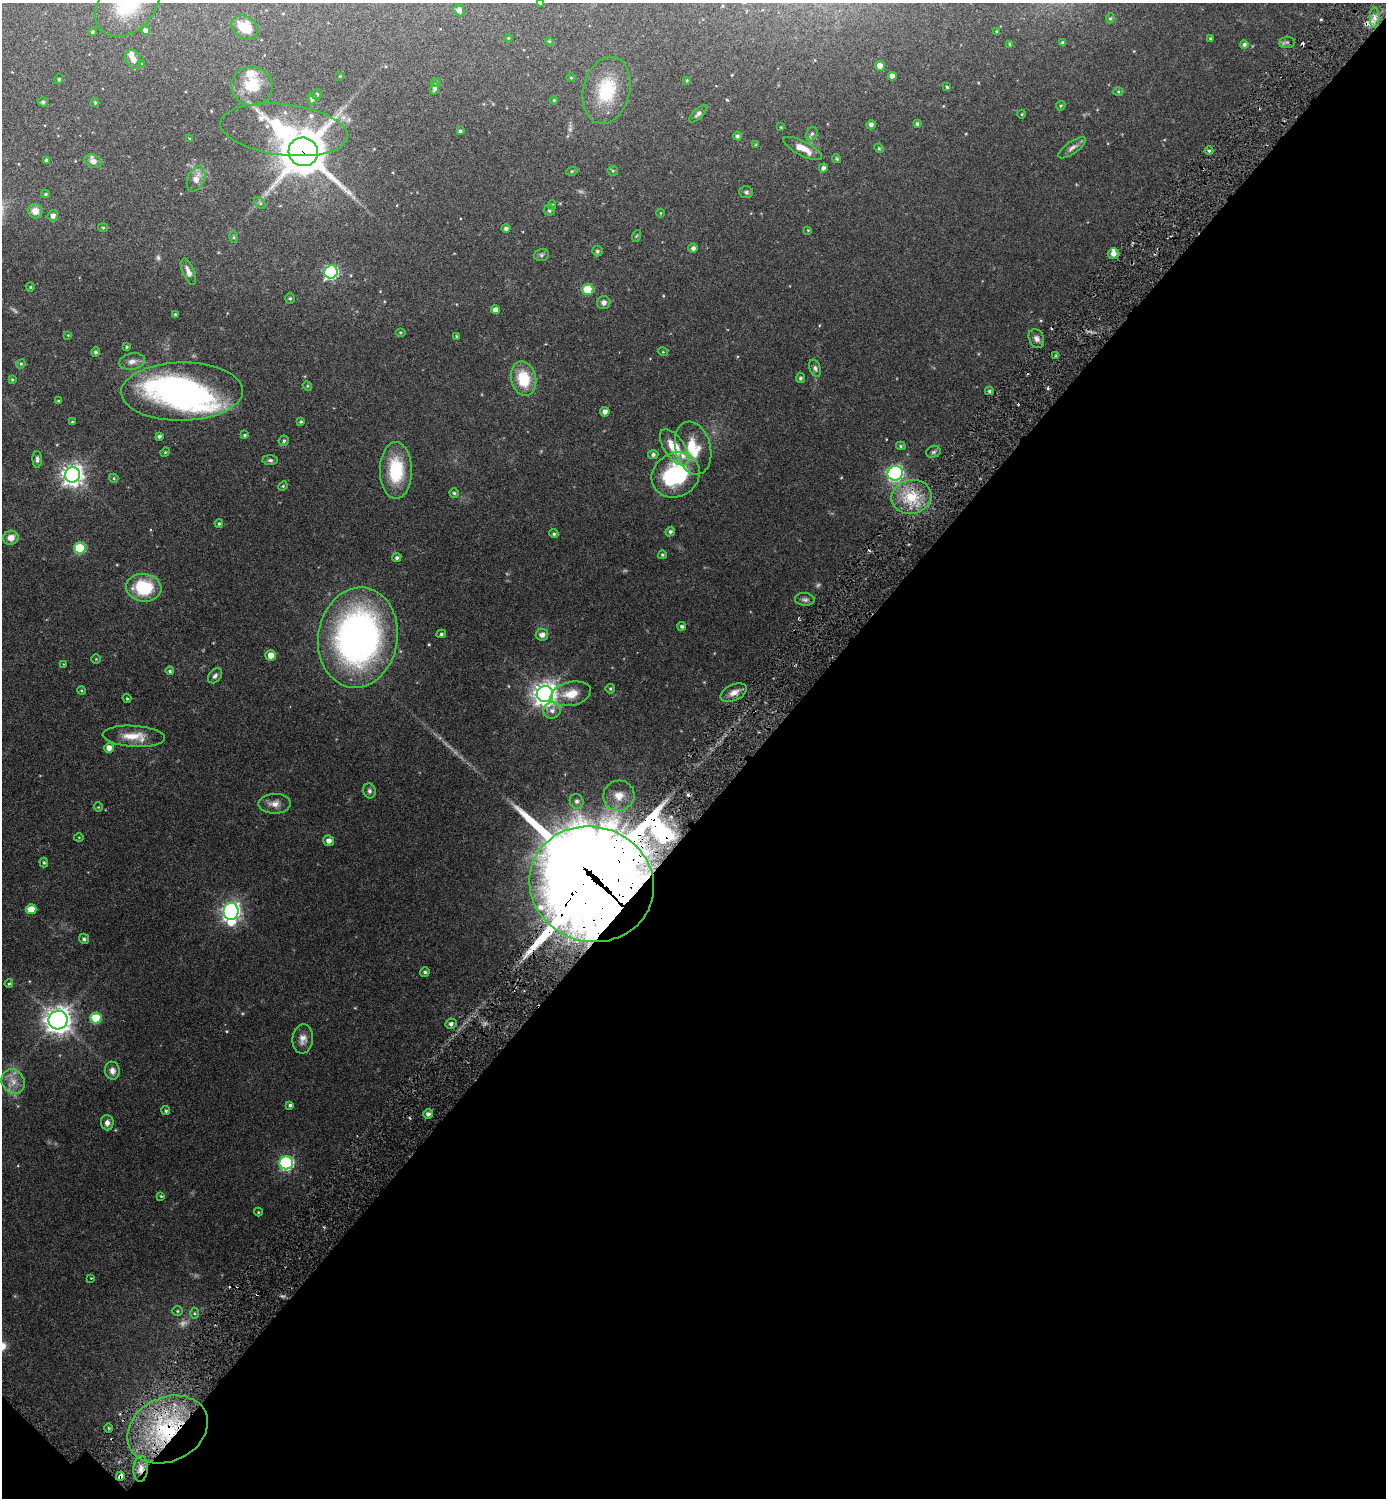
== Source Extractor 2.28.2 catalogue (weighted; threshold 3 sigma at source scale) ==
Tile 15 of 4 x 4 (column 3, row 4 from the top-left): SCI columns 3095-4478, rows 29-1524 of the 6046 x 6043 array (HDU 1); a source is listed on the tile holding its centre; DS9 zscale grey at full resolution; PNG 1388 x 1500 px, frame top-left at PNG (2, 3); each listed source drawn as its Kron ellipse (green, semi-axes under 4 px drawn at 4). Shown black and unused: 46% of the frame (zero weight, under 3 of 6 exposures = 1% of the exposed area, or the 3 px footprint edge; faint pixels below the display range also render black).
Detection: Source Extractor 2.28.2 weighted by HDU 2 'WHT'; one run over the whole footprint, this tile lists its part. Background 0.075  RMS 0.0036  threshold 0.0146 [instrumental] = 3 sigma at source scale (4.09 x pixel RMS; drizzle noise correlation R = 1.36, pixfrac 0.8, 0.05/0.05 arcsec/px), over >= 5 px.
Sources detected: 207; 6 too faint to see at this stretch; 4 inside a brighter object's white glare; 5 cosmic-ray / hot-pixel residue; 1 long thin detection or spike segment (spike, bleed or trail) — neither listed nor drawn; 6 inside a brighter listed object's ellipse — not listed separately; the other 185 listed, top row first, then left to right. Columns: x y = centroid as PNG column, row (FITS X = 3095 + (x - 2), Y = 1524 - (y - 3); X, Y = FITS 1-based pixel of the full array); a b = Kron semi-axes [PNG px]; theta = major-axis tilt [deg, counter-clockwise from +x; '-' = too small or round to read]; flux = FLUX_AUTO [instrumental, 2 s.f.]
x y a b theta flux
540 3 4 4 - 0.47
127 5 37 26 44 17
459 10 6 5 - 1.4
1110 18 5 4 - 0.39
1375 18 10 5 -90 1.4
245 27 14 11 -33 6.4
146 31 4 4 - 1.3
92 32 4 3 - 0.43
997 32 3 3 - 0.41
508 38 4 4 - 0.27
1210 38 3 3 - 0.35
549 41 4 3 - 0.28
1287 42 8 5 4 0.67
1063 43 4 3 - 0.68
1010 44 4 3 - 0.33
1244 44 4 4 - 0.71
133 59 10 7 -65 1.8
142 63 4 3 - 0.28
880 66 5 5 - 2.4
340 76 3 3 - 0.2
892 76 4 4 - 1.6
571 78 5 3 - 0.26
59 79 5 4 - 0.41
687 80 4 3 - 0.31
436 82 5 4 - 0.5
252 86 20 19 - 9
947 87 4 3 - 0.32
434 88 6 4 73 0.74
606 90 34 23 76 15
1118 91 5 3 - 0.35
317 94 5 4 - 0.45
312 99 5 5 - 0.63
554 100 4 3 - 0.29
43 102 5 4 - 0.49
95 102 4 4 - 0.35
1061 106 5 4 - 0.37
698 114 11 5 44 0.9
1022 114 4 3 - 0.23
917 124 4 4 - 0.56
871 125 4 4 - 1
781 127 3 3 - 0.21
284 130 64 25 -7 35
460 131 3 3 - 0.53
812 134 7 5 67 0.63
737 136 4 4 - 0.69
190 139 4 3 - 0.56
756 144 4 4 - 0.3
803 148 21 7 -27 3.8
879 148 5 4 - 0.39
1072 148 16 6 35 1.4
1209 151 4 4 - 0.47
303 152 15 14 - 1000
837 159 4 4 - 0.52
46 160 4 3 - 0.47
93 161 9 6 -24 1.4
823 168 5 4 - 0.96
572 171 6 3 17 0.33
613 171 5 5 - 0.37
196 179 13 8 66 2.7
746 192 7 6 - 0.63
46 194 4 3 - 0.34
260 203 7 4 -45 0.48
552 205 5 4 - 0.5
549 210 5 5 - 0.54
35 211 7 7 - 2.7
660 213 4 3 - 0.21
53 216 5 5 - 1.2
103 228 5 4 - 0.39
506 229 4 4 - 0.77
808 230 4 3 - 0.24
636 236 6 4 70 0.33
234 237 6 4 89 0.4
693 248 4 4 - 0.85
597 251 5 5 - 0.65
1113 254 6 5 - 1.5
541 255 8 6 15 0.64
188 272 14 6 -69 1.8
331 272 7 6 - 42
30 287 4 4 - 0.34
588 289 5 5 - 13
290 298 5 4 - 0.49
604 303 6 6 - 1.3
496 310 4 4 - 1.8
175 314 4 4 - 0.35
400 332 5 3 - 0.28
68 335 4 4 - 0.22
457 336 4 3 - 0.32
1036 339 10 7 -65 1.4
127 347 4 4 - 0.43
96 352 4 4 - 0.67
663 352 5 3 - 0.25
1056 355 3 2 - 0.6
132 361 13 8 10 1.8
21 364 5 4 - 0.39
815 368 9 5 -71 0.82
800 378 5 4 - 0.64
524 379 17 12 -77 10
12 380 3 3 - 0.29
307 386 5 4 - 0.35
989 391 4 4 - 0.49
182 392 61 29 1 76
58 401 4 3 - 0.3
605 412 5 4 - 1.3
72 422 4 3 - 0.36
301 422 4 3 - 0.43
245 435 4 3 - 0.38
159 436 4 3 - 0.66
284 441 5 5 - 0.55
901 446 5 4 - 0.44
674 447 21 10 -56 7.7
693 448 27 17 -76 8.9
165 452 5 4 - 0.29
933 452 7 5 17 0.63
653 454 5 4 - 0.72
37 459 8 4 -89 0.85
270 460 7 5 -1 0.61
396 470 28 16 90 14
895 473 8 7 - 50
72 475 7 7 - 200
676 475 25 22 32 28
114 478 5 4 - 0.36
283 486 5 4 - 0.34
454 493 5 4 - 0.49
911 497 20 17 13 8.9
219 523 4 3 - 0.41
670 532 5 4 - 0.65
554 534 5 4 - 0.46
11 538 8 7 - 2.4
80 548 6 5 - 18
662 555 4 4 - 0.42
397 558 4 4 - 0.67
144 588 18 14 -6 16
805 599 10 6 -6 0.88
682 626 4 4 - 0.58
441 634 5 4 - 0.47
542 635 6 6 - 1.4
358 637 50 39 81 130
271 655 5 5 - 2.5
96 659 4 4 - 0.28
63 664 4 2 - 0.19
170 671 4 4 - 0.43
215 676 8 5 50 0.85
610 689 4 4 - 0.42
81 690 4 3 - 0.27
734 692 14 8 25 2.3
545 694 8 8 - 250
571 694 20 12 13 5
127 698 4 4 - 0.38
552 710 9 8 - 1.6
134 736 31 10 -3 5.8
109 748 5 5 - 2.2
369 791 7 6 - 0.78
619 796 15 15 - 4.3
577 801 7 7 - 0.97
274 804 16 10 1 2.4
98 807 4 4 - 0.29
79 837 5 3 - 0.24
329 841 5 5 - 1.5
44 863 5 4 - 0.4
592 884 62 57 -16 3300
31 909 5 5 - 4.8
231 911 8 7 - 140
84 939 5 5 - 0.58
425 972 5 4 - 0.56
9 984 4 3 - 0.37
96 1018 5 5 - 13
58 1020 9 9 - 300
451 1024 6 5 - 0.82
303 1039 14 10 84 2.2
112 1071 9 7 -80 1.6
13 1082 13 11 -55 3
290 1105 4 4 - 0.6
166 1111 4 4 - 0.42
428 1114 5 4 - 0.97
107 1123 7 6 - 1.3
286 1163 7 6 - 50
161 1196 4 4 - 0.31
258 1212 4 4 - 0.27
91 1278 2 2 - 0.19
177 1311 5 4 - 0.37
195 1313 5 3 - 0.32
109 1428 4 3 - 0.3
168 1429 42 32 25 40
141 1469 13 7 87 2.2
120 1476 5 4 - 1.6
Overlapping masked pixels (flux is a lower limit): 5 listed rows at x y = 303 152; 592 884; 168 1429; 141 1469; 120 1476
Isophote crosses this tile's border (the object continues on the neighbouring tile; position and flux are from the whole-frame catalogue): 2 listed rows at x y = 540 3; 127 5